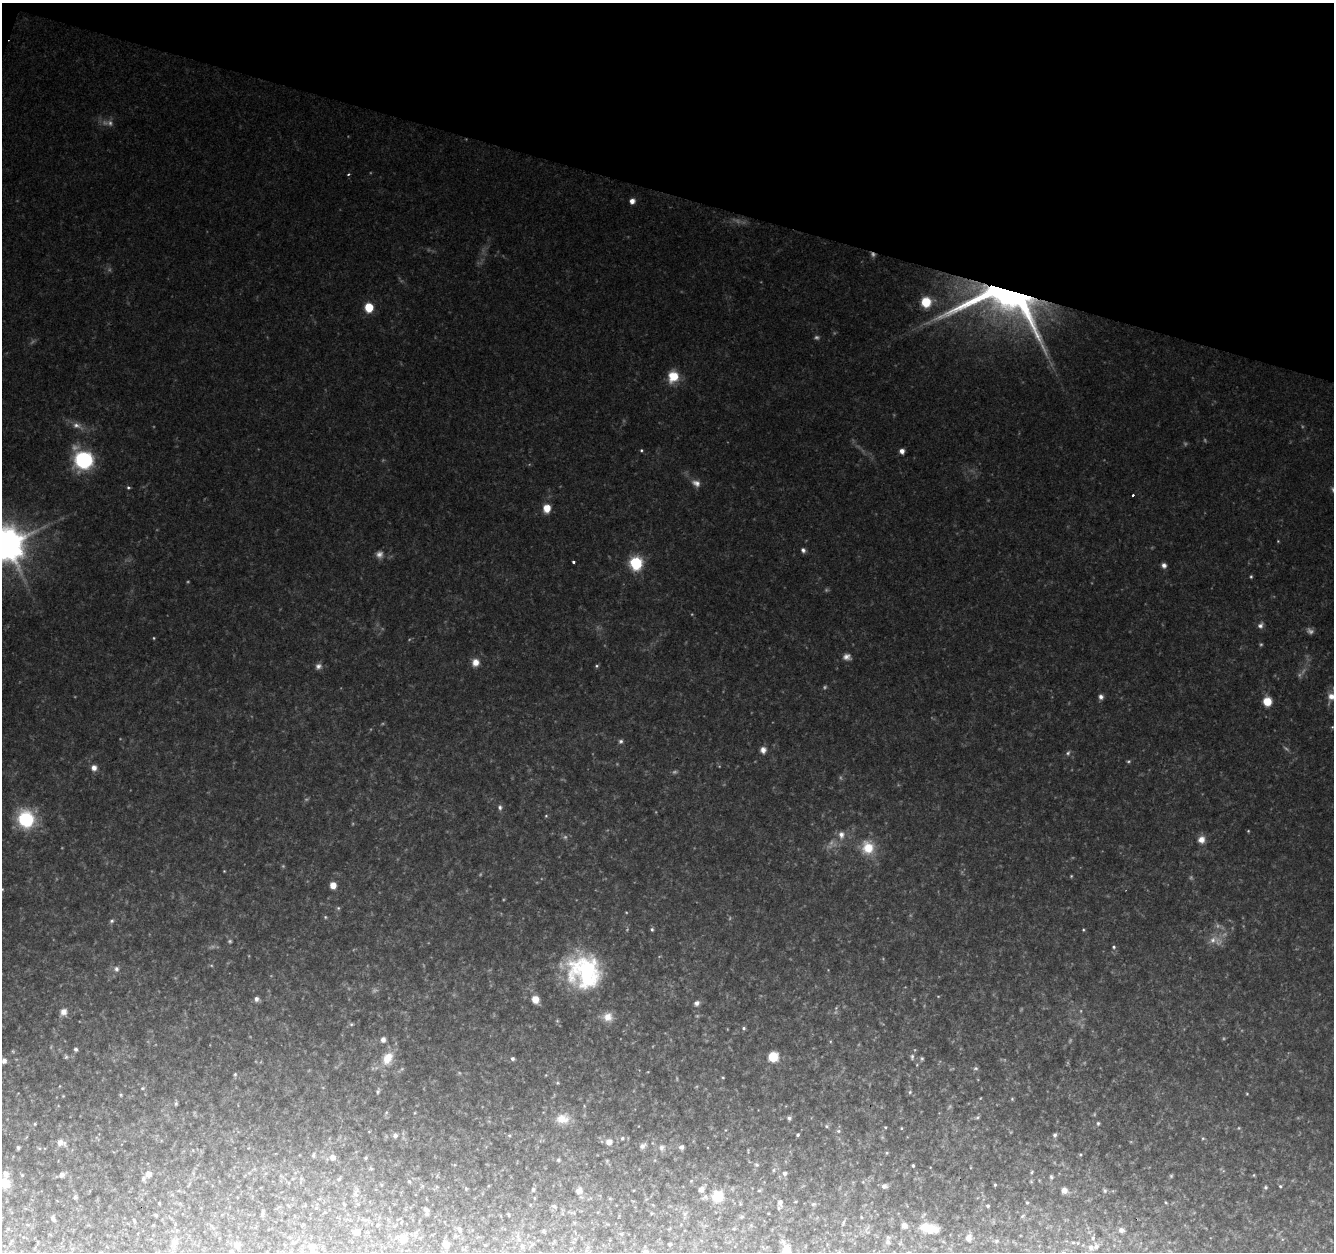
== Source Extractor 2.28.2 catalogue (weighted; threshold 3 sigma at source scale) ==
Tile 2 of 4 x 4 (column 2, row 1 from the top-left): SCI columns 1340-2671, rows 4030-5279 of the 5334 x 5496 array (HDU 1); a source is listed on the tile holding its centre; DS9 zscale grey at full resolution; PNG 1336 x 1254 px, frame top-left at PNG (2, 3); no overlay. Shown black and unused: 15% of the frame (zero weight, under 2 of 3 exposures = <1% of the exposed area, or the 3 px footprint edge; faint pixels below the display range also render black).
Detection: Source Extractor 2.28.2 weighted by HDU 2 'WHT'; one run over the whole footprint, this tile lists its part. Background 0.0798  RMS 0.0083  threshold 0.0374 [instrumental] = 3 sigma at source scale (4.5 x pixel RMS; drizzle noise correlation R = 1.50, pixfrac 1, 0.0396/0.0396 arcsec/px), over >= 5 px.
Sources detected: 209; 31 too faint to see at this stretch — not listed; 3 inside a brighter listed object's ellipse — not listed separately; the other 175 listed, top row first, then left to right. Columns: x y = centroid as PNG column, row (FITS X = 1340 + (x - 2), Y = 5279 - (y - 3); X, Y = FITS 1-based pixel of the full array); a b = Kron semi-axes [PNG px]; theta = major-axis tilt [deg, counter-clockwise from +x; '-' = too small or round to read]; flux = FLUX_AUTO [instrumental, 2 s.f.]
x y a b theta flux
348 174 4 3 - 0.86
632 201 5 5 - 5.8
1005 300 85 41 -11 390
926 302 8 8 - 24
369 307 6 5 - 36
673 376 11 10 - 20
76 425 12 8 -16 5.5
641 450 4 4 - 1.1
902 451 5 4 - 5
84 460 10 9 - 160
696 483 12 8 -24 4.9
128 488 5 4 - 1.3
1133 495 3 3 - 2.3
547 508 6 5 - 20
6 544 10 10 - 2300
803 550 6 5 - 2.5
574 562 3 3 - 1.9
636 563 7 6 - 120
1164 565 6 6 - 3.3
1260 626 8 7 - 3.1
847 657 10 8 -4 4.4
475 662 9 8 - 7.8
318 666 9 8 - 3.5
597 666 5 4 - 1.3
1331 696 10 9 - 7.1
1101 697 6 5 - 3.1
1267 701 7 7 - 16
1332 727 4 3 - 0.74
621 741 6 5 - 1.8
763 750 8 8 - 4.3
1068 753 7 6 - 2.1
94 768 8 7 - 4.8
500 807 8 5 -78 2.2
546 816 5 4 - 0.98
26 819 10 9 - 92
841 835 10 8 -79 5.2
1201 840 9 8 - 6.6
868 848 16 15 - 20
224 871 3 3 - 0.61
1071 876 4 4 - 0.83
333 885 6 6 - 7.7
2 889 4 3 - 0.72
338 908 5 5 - 1.3
325 917 5 4 - 1
111 921 6 5 - 1.8
652 929 5 4 - 1.5
1083 930 4 4 - 0.9
1213 940 11 10 - 6.9
1114 947 5 5 - 1.5
116 969 8 8 - 3.3
585 972 38 34 -47 110
256 999 6 6 - 2.9
535 999 7 7 - 9.2
697 1003 6 5 - 3.5
64 1012 9 8 - 5.7
608 1017 13 11 3 8.8
351 1024 5 5 - 1.3
744 1028 5 4 - 1.5
383 1039 7 6 - 3.5
76 1049 5 5 - 1.8
66 1057 6 5 - 1.5
773 1057 8 8 - 21
912 1057 8 5 90 2
387 1058 16 11 60 16
922 1058 6 4 -90 1.3
512 1059 5 5 - 2.2
4 1061 7 6 - 3.7
976 1068 7 5 0 1.6
235 1074 6 4 69 1.3
723 1077 4 3 - 0.76
557 1083 5 5 - 1.1
142 1088 6 4 20 1.1
378 1091 7 5 71 1.6
910 1092 6 4 49 1.2
121 1095 6 4 -90 0.99
63 1096 4 4 - 0.64
1012 1099 5 4 - 0.96
176 1103 6 4 89 1.3
977 1117 6 5 - 1.4
789 1118 6 5 - 2.2
562 1119 18 13 1 13
1098 1123 6 4 77 1.5
35 1124 4 4 - 0.8
826 1126 6 5 - 1.3
885 1127 3 3 - 0.8
901 1128 5 3 - 0.74
838 1131 5 5 - 1.6
395 1135 6 6 - 2.7
798 1135 4 3 - 1.2
1055 1135 6 5 - 2.3
622 1138 6 5 - 1.9
60 1142 11 9 -36 5.8
609 1142 7 7 - 6.5
643 1146 11 7 32 3.4
18 1147 3 3 - 1.5
681 1147 6 5 - 3.4
662 1148 10 8 68 4.1
887 1153 5 4 - 1
313 1155 8 4 84 1.6
1080 1155 4 4 - 0.98
333 1157 8 8 - 4.7
366 1158 5 4 - 1
558 1160 5 5 - 1.3
756 1165 6 5 - 1.5
913 1165 3 3 - 1.4
774 1170 6 4 89 1.1
1032 1172 5 3 - 1
784 1173 5 5 - 2.9
148 1174 8 7 - 5.1
62 1175 7 6 - 3.1
1254 1175 5 3 - 0.8
1051 1177 6 5 - 1.4
339 1179 6 5 - 1.3
409 1181 5 4 - 1.3
4 1183 15 11 -27 16
995 1185 4 3 - 0.95
884 1186 7 6 - 2.9
1280 1186 4 4 - 1.2
1266 1187 5 5 - 1.4
466 1188 5 4 - 1.2
533 1189 5 4 - 1.5
701 1189 7 6 - 3.9
759 1190 6 4 1 0.85
1064 1190 6 6 - 4.8
579 1191 9 7 52 5.3
1105 1191 7 5 -89 1.5
355 1194 10 6 -49 3
718 1196 6 6 - 65
75 1197 6 5 - 1.4
705 1197 9 6 32 2.8
534 1198 5 3 - 0.62
780 1202 8 6 -84 4.4
1027 1202 4 3 - 0.9
1166 1202 5 3 - 0.85
159 1203 3 3 - 0.81
344 1204 4 2 - 0.72
358 1204 5 4 - 0.95
813 1204 7 5 16 1.6
554 1206 7 5 -33 1.9
988 1206 4 4 - 1.4
427 1210 6 4 -31 2
652 1213 4 4 - 0.9
685 1214 7 4 -72 1.8
509 1215 6 3 -71 0.79
1022 1216 6 4 37 1.1
861 1217 5 3 - 0.67
53 1219 5 4 - 2.9
134 1221 7 3 -63 1
843 1222 8 4 80 1.3
378 1225 5 4 - 0.97
904 1225 7 6 - 4.5
929 1228 22 10 -11 19
460 1229 6 5 - 1.9
1121 1230 7 6 - 2.6
356 1232 5 5 - 9.1
969 1238 9 7 77 4.3
1093 1238 5 5 - 1.4
404 1239 12 11 - 7.7
519 1240 6 4 -1 1.4
996 1241 5 5 - 1.3
174 1242 10 8 -32 3.3
888 1242 8 7 - 2.6
293 1243 5 5 - 1
1073 1243 5 3 - 1
446 1244 7 6 - 5.9
670 1244 3 3 - 1.2
237 1245 8 7 - 4.3
522 1246 6 5 - 2
1096 1246 7 6 - 2.4
1090 1247 6 5 - 3.2
312 1248 14 8 -71 5.6
786 1250 8 5 -70 21
232 1252 5 5 - 1.3
646 1252 7 5 -11 2
839 1252 6 3 -72 0.93
Overlapping masked pixels (flux is a lower limit): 1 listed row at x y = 1005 300
Isophote crosses this tile's border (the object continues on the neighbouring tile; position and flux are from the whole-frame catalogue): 8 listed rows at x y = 6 544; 1331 696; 2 889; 4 1183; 786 1250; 232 1252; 646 1252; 839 1252